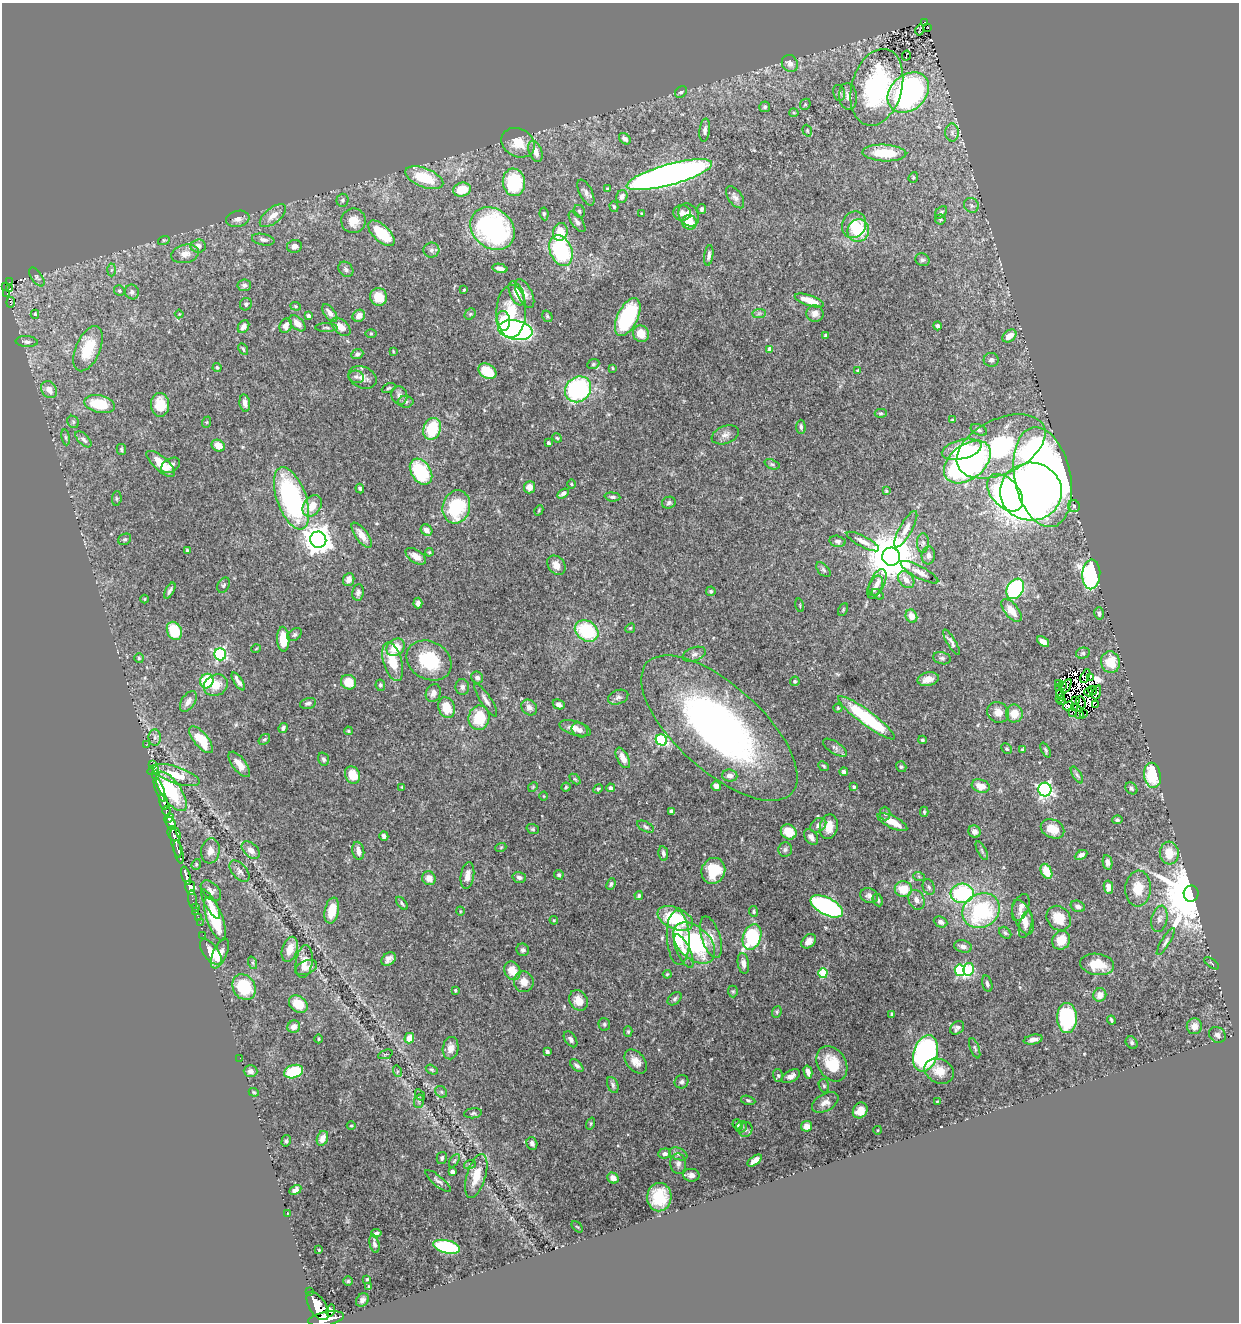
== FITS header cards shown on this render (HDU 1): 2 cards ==
NAXIS1  =                 1237
NAXIS2  =                 1320

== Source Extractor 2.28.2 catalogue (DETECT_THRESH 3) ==
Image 1237 x 1320 px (HDU 1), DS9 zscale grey, 1 PNG px = 1 image px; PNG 1241 x 1324 px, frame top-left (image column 1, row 1320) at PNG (2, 3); each listed source drawn as its Kron ellipse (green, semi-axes under 4 px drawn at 4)
Background 0.154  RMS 0.0081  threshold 0.0244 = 3 sigma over >= 5 px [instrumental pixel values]
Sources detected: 505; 15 with non-positive FLUX_AUTO (blend fragments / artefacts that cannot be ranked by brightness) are neither listed nor drawn; the other 490 listed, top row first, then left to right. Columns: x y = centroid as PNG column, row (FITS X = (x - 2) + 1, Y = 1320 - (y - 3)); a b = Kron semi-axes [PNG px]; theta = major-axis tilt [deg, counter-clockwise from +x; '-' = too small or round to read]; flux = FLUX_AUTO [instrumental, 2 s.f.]
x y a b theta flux
925 22 3 2 - 1.7
928 27 2 2 - 0.35
920 30 5 2 - 0.45
906 56 5 2 - 0.63
790 63 9 7 -58 2.9
877 87 39 25 74 85
681 92 6 5 - 1.3
839 93 8 6 -77 1.4
908 93 23 17 42 170
848 96 13 9 -84 3.8
805 104 6 5 - 0.73
765 107 5 5 - 1.1
794 113 4 4 - 0.64
705 130 11 5 83 1.9
807 131 6 4 -71 0.71
952 132 9 6 -90 2.1
625 139 7 4 -44 2.1
518 143 17 14 -29 11
535 151 11 6 -69 4.3
884 153 22 8 -3 18
669 175 44 10 15 490
913 177 5 4 - 0.69
424 178 20 9 -21 21
514 182 14 11 -82 34
607 189 4 3 - 0.78
462 190 9 7 15 13
586 192 14 6 -63 2.4
622 197 6 5 - 2.7
735 197 12 6 -54 2.5
343 200 6 6 - 1.2
971 205 8 7 - 1.7
614 207 5 4 - 0.85
702 209 5 4 - 1.1
579 211 6 5 - 1.2
941 212 7 5 46 1.1
642 213 3 2 - 0.59
682 213 9 7 -6 2.7
544 214 6 4 -82 0.9
689 215 12 9 -61 5.7
273 216 15 7 39 5.2
238 219 12 8 13 2.8
940 219 5 5 - 0.77
353 221 12 12 - 7.2
577 222 12 5 -55 2
689 222 7 7 - 9.4
854 225 13 12 - 8.5
493 229 24 19 -40 110
858 231 11 11 - 24
560 232 9 7 72 10
381 233 16 8 -43 24
164 240 6 3 17 0.64
263 240 11 5 -10 1.9
198 246 7 6 - 3.3
294 246 7 6 - 2.6
431 250 8 7 - 1.9
561 250 16 11 -69 51
185 254 14 9 11 5.3
709 255 10 4 82 1.7
922 260 7 6 - 1.3
500 268 8 4 -13 3
346 269 8 6 -46 1.7
111 270 6 4 88 0.97
37 277 11 5 -55 1.4
9 282 3 2 - 5.8
244 285 7 6 - 2.1
5 287 3 2 - 4.1
9 288 4 3 - 4
119 290 5 5 - 1.1
464 290 3 3 - 0.58
132 292 7 7 - 1.9
517 293 13 6 -66 7.2
7 294 2 2 - 0.22
525 294 15 7 -63 3.9
379 297 9 8 - 11
809 301 15 5 -19 8.5
11 302 5 3 - 2.2
246 304 6 6 - 1.2
296 306 5 4 - 0.66
511 311 26 15 89 17
330 313 10 5 -54 3
759 313 7 4 1 1.2
815 313 8 8 - 3.4
35 314 4 3 - 0.82
179 314 4 4 - 0.52
470 314 6 5 - 0.91
309 316 4 3 - 2.8
359 316 6 5 - 4.5
547 316 6 5 - 0.79
628 317 20 10 64 50
503 321 10 7 -83 9.8
297 323 10 6 -44 4.6
286 326 7 6 - 3.2
937 326 4 4 - 1.6
244 327 7 5 56 3.2
341 327 11 7 -42 5.9
326 328 11 3 -1 0.9
515 330 17 9 -9 160
371 333 6 4 0 0.63
641 334 8 7 - 6.5
826 336 4 4 - 0.87
1009 336 8 5 37 5.4
27 342 11 5 -5 1.9
88 349 24 12 67 18
243 349 6 3 -60 0.73
770 349 4 4 - 4
393 351 3 3 - 0.43
357 354 6 5 - 1.6
991 360 7 7 - 1.6
593 364 6 4 22 0.88
217 367 4 4 - 1.3
613 368 4 3 - 0.47
858 370 4 3 - 0.69
487 371 10 7 -32 18
356 377 8 6 -15 1.6
362 377 14 10 -24 4.4
388 388 7 4 26 0.84
578 389 14 12 41 72
49 390 9 7 -50 4.4
399 395 9 8 - 3
406 402 8 6 1 1.3
245 403 9 5 -80 2.9
100 404 15 8 -12 20
160 405 12 9 -86 8.7
881 413 6 4 -1 0.8
952 420 4 3 - 0.53
73 422 6 5 - 1
207 422 6 3 71 0.58
801 427 7 4 -88 1.4
432 429 11 8 72 22
979 430 8 5 -23 1.4
725 435 14 8 21 3.3
66 437 8 4 -81 0.94
557 438 5 4 - 0.63
83 439 10 5 -45 1.8
548 443 4 3 - 1.3
218 446 7 5 -31 6.2
1001 446 47 27 26 65
962 449 20 9 14 19
121 450 5 4 - 0.96
967 462 27 17 39 150
161 464 18 7 -41 11
772 464 8 4 -21 1
171 465 10 6 30 2.7
421 472 14 9 -56 36
1043 477 51 28 -78 460
572 484 5 3 - 0.56
530 487 6 5 - 4.2
360 488 5 4 - 0.85
886 491 4 4 - 0.49
1031 492 31 29 -2 580
563 493 6 4 34 1.8
1005 493 22 13 -48 130
612 497 8 4 -5 1.2
117 498 7 5 86 0.95
292 498 32 14 -70 100
669 503 7 5 20 1.3
312 506 12 8 55 7.9
1074 506 6 5 - 1.3
456 507 17 13 75 37
539 510 5 3 - 0.63
906 529 20 6 61 4.2
427 530 6 5 - 3.2
362 535 15 6 -53 5.5
125 539 7 5 28 1.1
318 540 8 8 - 750
837 541 8 5 -14 1.8
863 541 18 5 -28 3.5
923 543 10 6 89 1.8
187 550 4 4 - 1.2
429 552 4 4 - 0.58
928 555 9 6 85 2.3
416 556 11 6 -34 4.5
891 557 9 9 - 3100
556 565 10 8 -48 4.3
823 570 9 5 -45 1.3
919 572 21 6 -28 3.6
1091 574 15 9 87 120
349 580 7 5 69 3.2
906 580 9 7 -49 4.9
878 582 14 7 65 3.7
224 585 8 5 62 1.2
875 587 12 6 67 2.5
1015 589 11 8 59 63
170 591 9 4 61 1.5
711 591 5 4 - 1.1
358 592 8 6 79 1.8
878 594 7 4 -37 0.85
145 599 4 3 - 0.44
418 603 5 4 - 1.9
800 605 7 3 -77 0.51
843 609 7 4 64 0.75
1011 610 13 7 -51 8.5
1099 613 6 4 -75 1.5
911 616 7 5 -66 4.7
630 628 5 4 - 0.65
174 631 9 7 -64 22
587 631 12 10 -34 35
294 635 8 5 37 1.2
283 639 12 6 -87 12
951 642 15 4 -59 2.1
1043 642 7 4 -36 4.6
396 647 10 8 37 10
256 649 5 3 - 0.43
1083 653 7 5 14 1.2
220 654 6 6 - 85
694 654 12 7 21 2.2
139 658 5 5 - 0.82
942 658 9 6 -14 1.4
429 660 23 18 -29 29
393 662 20 9 -73 15
1110 662 11 9 -75 13
1085 676 7 3 62 2
477 677 6 5 - 1.9
1090 677 3 3 - 20
928 679 11 6 12 5.3
207 681 7 6 - 25
238 681 10 3 -57 2.6
795 681 5 4 - 1
349 682 8 7 - 11
1058 683 2 2 - 0.19
216 685 12 10 27 8.1
380 685 6 5 - 1
1062 686 3 2 - 0.38
1066 686 8 4 62 0.21
462 687 8 7 - 2
1058 687 3 2 - 1.1
1092 690 5 3 - 0.065
1089 692 4 3 - 1.1
1096 692 7 3 72 2.4
433 693 9 7 66 2.8
1061 695 5 3 - 0.13
618 697 10 7 20 2
1059 698 3 2 - 1.1
486 700 19 5 -57 2.9
1062 700 3 2 - 0.68
1076 700 3 2 - 0.8
188 701 12 6 57 3.2
1081 702 6 4 -65 0.27
308 703 8 5 15 1.5
559 704 6 4 -28 2.6
1096 705 3 2 - 0.29
1068 706 6 3 28 0.76
529 707 8 7 - 3
1075 707 4 2 - 0.38
447 708 11 8 -70 13
838 708 4 4 - 0.73
998 712 11 10 - 5.2
1014 713 9 8 - 7.5
1072 713 4 2 - 0.56
1083 714 3 2 - 0.14
1080 715 4 3 - 1.2
479 718 12 10 81 18
866 718 35 7 -37 50
283 728 5 4 - 1.3
575 728 16 7 -17 4.4
719 728 98 43 -42 220
580 730 8 6 -34 2.4
348 731 4 3 - 0.66
155 738 8 6 88 1.5
264 739 6 4 38 0.95
201 740 16 7 -50 15
661 740 6 5 - 44
922 740 4 4 - 0.84
146 745 2 2 - 0.33
835 748 14 6 -33 2.1
1007 749 5 5 - 0.78
1022 749 3 3 - 0.58
1046 750 8 4 -65 1
623 758 11 5 -63 4.7
324 759 7 5 -70 1.2
239 764 15 6 -52 5.6
152 765 2 2 - 0.34
824 766 6 4 -41 0.76
901 767 6 5 - 0.94
153 770 6 3 35 2
844 772 4 3 - 1.3
155 774 3 2 - 4.7
176 775 24 8 -18 14
352 775 9 7 -62 11
1077 775 9 4 -58 1.2
1152 775 13 8 -80 25
730 776 8 6 -3 3.5
575 779 6 4 -44 0.78
716 786 5 4 - 3.3
981 786 9 6 -16 6.6
402 787 3 2 - 0.5
533 787 5 4 - 0.67
566 787 4 4 - 0.7
854 787 4 3 - 1.4
611 788 4 4 - 1.9
1131 788 7 5 -46 1.1
598 789 5 4 - 0.73
1045 789 7 6 - 120
160 790 13 3 -70 52
171 791 23 10 -55 33
544 796 4 3 - 0.36
164 802 8 3 -73 100
166 811 5 3 - 34
671 811 4 3 - 1.7
924 812 5 4 - 0.76
885 814 7 5 -90 1.2
169 818 5 3 - 43
1117 820 5 4 - 1.1
892 822 16 6 -26 9.3
171 823 6 5 - 140
818 825 9 6 37 2.3
646 827 9 5 -27 1.2
829 827 12 9 78 6.8
533 829 6 5 - 0.82
1053 829 12 9 -26 7.8
789 832 8 7 - 9.9
974 832 6 6 - 2.4
174 834 8 6 -57 59
384 836 5 4 - 1.7
811 837 8 6 -53 3
176 843 15 3 -77 38
501 847 5 3 - 0.53
251 850 10 6 -43 4.2
785 850 7 7 - 1.4
210 851 12 9 82 4
358 851 9 6 -78 4.1
982 851 10 3 -61 1.2
179 852 12 3 -77 56
663 853 7 4 -80 1.8
1169 853 11 9 -85 10
1081 855 7 4 29 2.2
1108 862 7 4 -79 2.1
196 864 5 4 - 0.73
240 871 13 7 -49 2.7
713 871 13 11 65 18
1046 871 8 5 -63 10
467 875 13 6 81 4.4
559 875 5 4 - 0.84
186 876 9 3 -73 110
519 877 7 5 -16 1.8
919 877 6 4 -20 0.7
429 878 7 6 - 4.5
611 884 6 4 68 1.1
929 887 8 6 -69 1.5
1108 887 7 4 -80 3.9
190 888 7 5 -80 160
1138 888 18 13 86 11
903 889 9 8 - 12
211 891 12 7 -45 2.6
962 893 11 9 5 63
1191 894 8 7 - 6500
639 895 4 4 - 1
869 896 9 7 -19 2.4
192 899 9 3 -80 6.7
878 900 7 5 -64 1.1
916 900 10 7 -64 3.5
402 903 7 4 -50 0.99
211 904 16 5 -60 3.7
827 906 18 8 -27 120
1078 906 7 5 -22 1.9
195 907 2 2 - 1.8
1021 907 14 7 69 3.3
196 911 3 2 - 2.7
332 911 13 7 78 10
460 911 5 3 - 0.44
754 911 5 4 - 0.92
981 911 19 16 31 58
198 917 3 2 - 1.5
1023 917 18 9 -67 6
675 918 19 10 -24 28
1059 918 13 11 -48 10
215 919 23 8 -70 28
1159 919 13 8 77 3
554 920 4 4 - 0.54
941 922 7 5 -24 2.3
200 923 2 2 - 1.3
1026 924 14 6 76 2.8
1005 933 7 5 -45 1.1
203 935 2 2 - 1.6
711 937 21 9 -73 6.4
752 937 13 9 70 45
678 938 27 11 -87 16
1061 940 9 8 - 8
809 941 8 6 43 3.3
1166 942 16 4 58 1.6
694 943 25 15 -44 53
963 946 9 6 -12 2.4
290 949 13 7 73 6.9
523 950 6 6 - 1.4
684 951 18 6 -65 5.4
211 952 15 7 -52 10
220 954 16 7 66 6
389 959 8 5 42 2.7
304 962 16 8 82 5.4
253 963 6 4 -71 0.86
743 963 10 5 -81 3.2
1212 963 8 2 -36 0.52
1097 964 17 10 -8 11
306 968 11 6 23 2.8
968 969 6 5 - 29
960 970 6 5 - 49
512 971 9 7 -59 8.6
823 973 5 4 - 25
667 974 4 3 - 0.56
524 982 10 10 - 5.4
987 984 8 5 -74 1.5
244 987 13 11 -60 28
455 990 3 3 - 0.92
733 991 6 5 - 0.88
1100 995 7 6 - 4.9
675 999 8 5 42 1.3
579 1000 11 8 -59 6.8
298 1004 10 7 -39 11
777 1012 6 4 70 0.82
892 1014 4 3 - 1
1067 1018 15 10 -90 47
1111 1020 4 3 - 0.89
604 1024 6 5 - 1
1194 1026 8 7 - 3.7
294 1027 6 6 - 3.4
957 1028 8 6 41 2.2
628 1032 5 4 - 0.82
1217 1035 9 7 -34 2.6
409 1038 5 5 - 8.1
318 1039 4 3 - 0.49
571 1039 9 5 -55 1.7
1033 1040 9 4 11 2.9
1132 1043 7 5 -50 1.1
451 1048 11 8 81 4.9
975 1048 10 4 -70 1
547 1052 4 3 - 1.3
925 1053 19 12 74 140
385 1054 8 2 21 0.5
240 1058 2 2 - 0.69
636 1062 14 9 -48 5
832 1064 19 14 -58 18
577 1066 8 4 -43 1.5
432 1070 6 4 -29 0.82
251 1071 7 6 - 2.4
397 1071 6 4 -73 0.83
939 1071 15 12 -26 7.6
294 1072 9 6 17 27
808 1072 7 4 -76 2.9
778 1075 6 5 - 0.99
791 1076 10 5 28 2.9
681 1082 7 6 - 1.3
613 1085 8 5 -68 1.4
824 1086 7 5 -73 0.95
254 1092 5 4 - 0.7
441 1092 6 5 - 1.1
420 1095 6 4 -54 0.63
748 1100 7 4 -14 0.89
419 1101 7 5 79 1.2
937 1101 4 2 - 0.45
825 1102 14 8 29 3.5
860 1110 8 7 - 5.8
473 1113 9 5 6 1.1
591 1124 6 4 71 0.66
738 1125 5 4 - 0.96
351 1126 4 3 - 0.51
807 1126 5 5 - 3.4
741 1127 6 5 - 1.1
746 1130 7 6 - 1.5
878 1130 4 3 - 0.42
322 1138 8 5 68 4.4
286 1141 6 4 75 0.85
532 1143 6 5 - 1.5
665 1154 6 5 - 1.7
678 1154 9 6 -20 1.7
442 1158 6 5 - 1
454 1161 7 4 58 0.89
755 1161 8 4 36 4.4
470 1164 6 4 18 0.73
678 1164 10 8 -86 2.4
452 1172 4 4 - 4.4
691 1175 8 6 -4 2.5
476 1176 22 9 73 12
613 1178 6 5 - 3.9
438 1181 16 5 -40 2
295 1190 6 4 28 1.7
659 1197 14 12 88 17
288 1213 3 3 - 0.38
577 1227 7 2 -44 0.48
376 1233 5 3 - 1.1
374 1244 9 4 -78 1.7
447 1247 13 6 -13 50
319 1250 4 3 - 0.39
367 1279 3 3 - 0.57
348 1281 4 4 - 0.69
369 1287 4 3 - 0.98
310 1292 3 2 - 6.2
362 1300 7 6 - 1.8
318 1306 16 8 -57 440
331 1311 6 4 75 26
326 1319 18 7 10 490
At the frame edge (FLAGS 8, measured only in part): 1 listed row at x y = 326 1319
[15 non-positive-flux detections neither listed nor drawn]